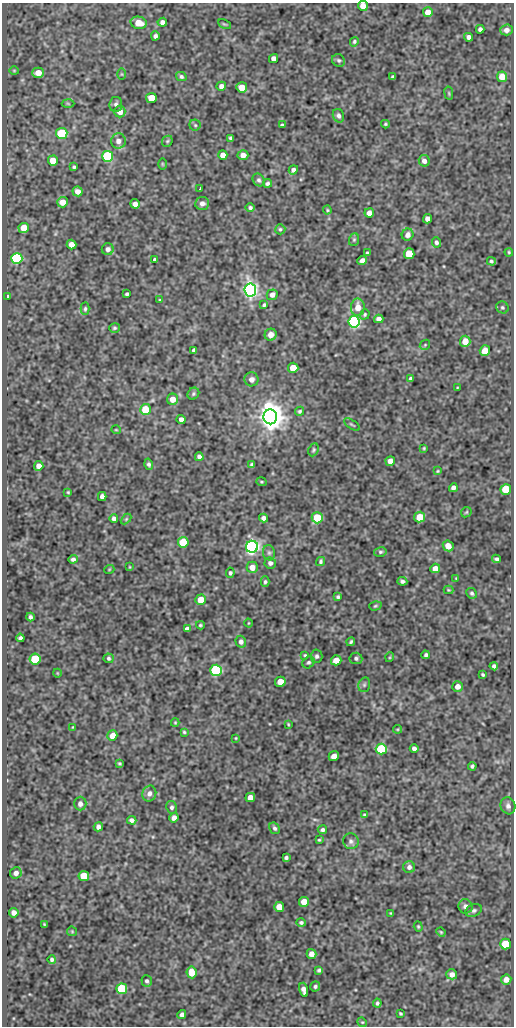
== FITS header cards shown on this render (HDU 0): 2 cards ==
NAXIS1  =                  512
NAXIS2  =                 1024

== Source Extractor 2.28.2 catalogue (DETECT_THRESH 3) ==
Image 512 x 1024 px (HDU 0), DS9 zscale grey, 1 PNG px = 1 image px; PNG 516 x 1028 px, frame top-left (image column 1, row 1024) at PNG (2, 3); each listed source drawn as its Kron ellipse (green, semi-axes under 4 px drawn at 4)
Background 124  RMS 0.59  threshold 1.76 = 3 sigma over >= 5 px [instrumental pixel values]
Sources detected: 215; all 215 listed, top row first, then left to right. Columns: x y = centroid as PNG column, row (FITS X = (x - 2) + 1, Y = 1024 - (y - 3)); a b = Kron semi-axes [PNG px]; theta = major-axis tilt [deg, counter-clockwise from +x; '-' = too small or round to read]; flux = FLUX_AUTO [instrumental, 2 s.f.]
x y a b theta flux
363 6 5 5 - 340
428 12 5 5 - 420
162 22 5 4 - 130
139 23 8 6 -14 490
224 24 7 3 -26 50
480 29 4 4 - 110
506 30 6 5 - 180
155 36 4 4 - 110
468 37 4 4 - 150
354 42 5 4 - 63
274 58 4 4 - 230
338 60 7 6 - 87
14 71 4 4 - 38
38 73 6 5 - 370
122 74 6 4 -89 41
181 76 5 4 - 78
393 77 4 4 - 110
502 77 5 5 - 450
221 86 5 4 - 150
242 87 5 5 - 580
449 93 7 3 -82 45
151 98 5 5 - 800
68 103 6 4 -2 51
116 104 7 6 - 110
120 112 6 5 - 310
338 116 7 5 -68 110
385 124 4 3 - 47
195 125 5 5 - 60
282 125 4 3 - 70
62 133 6 5 - 2100
231 138 4 4 - 97
118 141 7 7 - 210
167 141 6 5 - 54
223 155 5 4 - 310
243 155 5 5 - 280
108 156 5 5 - 5300
53 161 5 5 - 640
424 161 6 5 - 160
162 164 6 3 -89 35
74 167 3 3 - 59
293 170 5 4 - 140
259 180 7 5 -48 90
267 183 4 4 - 76
199 189 3 2 - 37
77 191 5 5 - 250
62 202 5 5 - 470
202 203 7 6 - 190
135 204 5 4 - 210
250 208 5 4 - 77
327 210 4 4 - 43
369 213 5 4 - 250
427 219 4 4 - 230
24 228 5 5 - 820
280 229 5 5 - 62
408 235 6 5 - 190
354 240 6 5 - 64
436 242 5 4 - 88
71 245 5 4 - 340
108 249 6 6 - 150
509 252 4 3 - 41
367 253 3 3 - 57
409 254 5 5 - 1400
17 258 5 5 - 4900
155 260 4 4 - 100
362 261 5 4 - 190
491 261 4 3 - 70
250 290 6 6 - 17000
127 294 4 3 - 70
272 295 5 5 - 190
8 296 3 3 - 52
160 300 3 3 - 35
264 305 4 3 - 59
358 307 8 7 - 410
502 307 6 5 - 75
85 309 6 4 88 68
365 314 5 4 - 51
379 319 4 4 - 180
354 322 6 5 - 9600
114 328 5 4 - 67
271 335 6 6 - 250
465 341 5 5 - 480
425 345 6 4 46 48
194 350 4 4 - 93
485 351 5 5 - 650
293 368 5 5 - 760
411 378 4 3 - 85
251 379 7 7 - 180
457 388 3 2 - 28
193 394 6 5 - 67
172 399 5 5 - 360
145 409 5 5 - 1000
300 411 5 4 - 68
270 417 7 7 - 58000
181 419 4 4 - 170
352 425 9 3 -33 54
116 430 5 3 - 30
424 448 3 3 - 37
313 450 7 5 65 64
199 457 4 4 - 130
390 461 5 4 - 240
149 464 6 4 -75 86
252 465 4 3 - 75
39 466 5 4 - 260
438 471 3 3 - 37
261 482 5 3 - 41
453 488 4 4 - 150
506 489 5 5 - 1600
68 492 3 3 - 37
102 496 5 4 - 180
466 512 6 4 45 49
420 517 5 5 - 710
114 518 4 4 - 120
263 518 4 4 - 140
317 518 5 5 - 950
126 519 6 4 45 45
183 542 5 5 - 1300
448 546 6 5 - 340
252 547 6 6 - 16000
380 552 6 5 - 70
269 553 8 6 -75 100
73 559 4 4 - 97
496 559 4 4 - 81
320 562 5 3 - 70
270 563 6 5 - 130
130 567 4 2 - 31
252 567 6 5 - 310
435 568 5 4 - 290
109 570 5 3 - 31
230 573 5 4 - 64
456 578 4 3 - 29
402 581 5 3 - 92
265 582 5 4 - 73
448 590 5 4 - 38
472 593 5 5 - 71
338 597 4 3 - 65
201 600 5 5 - 580
375 606 6 4 16 55
30 617 4 3 - 91
248 623 4 3 - 30
200 625 4 3 - 52
187 629 4 4 - 150
20 638 4 4 - 88
241 642 6 5 - 140
351 642 5 3 - 63
305 655 4 4 - 46
426 655 4 3 - 81
317 656 6 6 - 110
390 657 5 3 - 35
108 658 5 5 - 74
356 658 6 6 - 90
35 659 5 5 - 2400
336 660 5 5 - 500
309 662 7 5 41 81
494 666 4 4 - 95
216 670 5 5 - 5700
57 673 4 3 - 29
483 675 4 3 - 54
280 682 5 5 - 480
364 685 7 5 74 79
457 686 5 5 - 250
175 723 4 4 - 41
288 724 4 3 - 36
73 727 3 2 - 31
397 729 4 4 - 38
184 732 3 3 - 45
112 736 5 5 - 370
236 738 3 3 - 34
414 748 4 4 - 130
381 749 5 5 - 3400
334 756 5 4 - 280
120 763 3 3 - 46
472 766 4 3 - 74
149 794 8 7 - 180
250 797 5 4 - 360
80 804 7 6 - 180
508 806 9 7 -72 150
172 807 6 5 - 96
364 815 4 3 - 59
174 818 5 4 - 200
132 820 4 4 - 130
98 827 5 4 - 150
274 828 6 5 - 90
322 830 4 4 - 91
319 840 3 3 - 40
351 841 8 7 - 120
286 858 4 4 - 81
409 867 6 6 - 150
16 873 6 5 - 170
84 876 5 5 - 820
304 902 5 5 - 580
465 906 7 7 - 160
279 907 5 5 - 520
474 910 8 6 24 100
14 913 5 4 - 200
391 913 3 2 - 31
301 922 5 4 - 78
44 924 3 2 - 33
418 927 5 4 - 49
72 931 5 4 - 41
441 932 5 4 - 47
505 944 5 5 - 1600
311 954 5 4 - 240
52 960 4 3 - 86
319 970 4 3 - 70
191 972 6 5 - 570
452 974 5 5 - 210
506 979 5 5 - 260
147 981 6 5 - 88
315 986 5 5 - 82
122 989 5 5 - 3000
304 990 7 4 -74 200
377 1003 4 3 - 71
400 1013 4 3 - 47
182 1014 4 4 - 130
362 1022 5 4 - 46
At the frame edge (FLAGS 8, measured only in part): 1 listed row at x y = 363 6